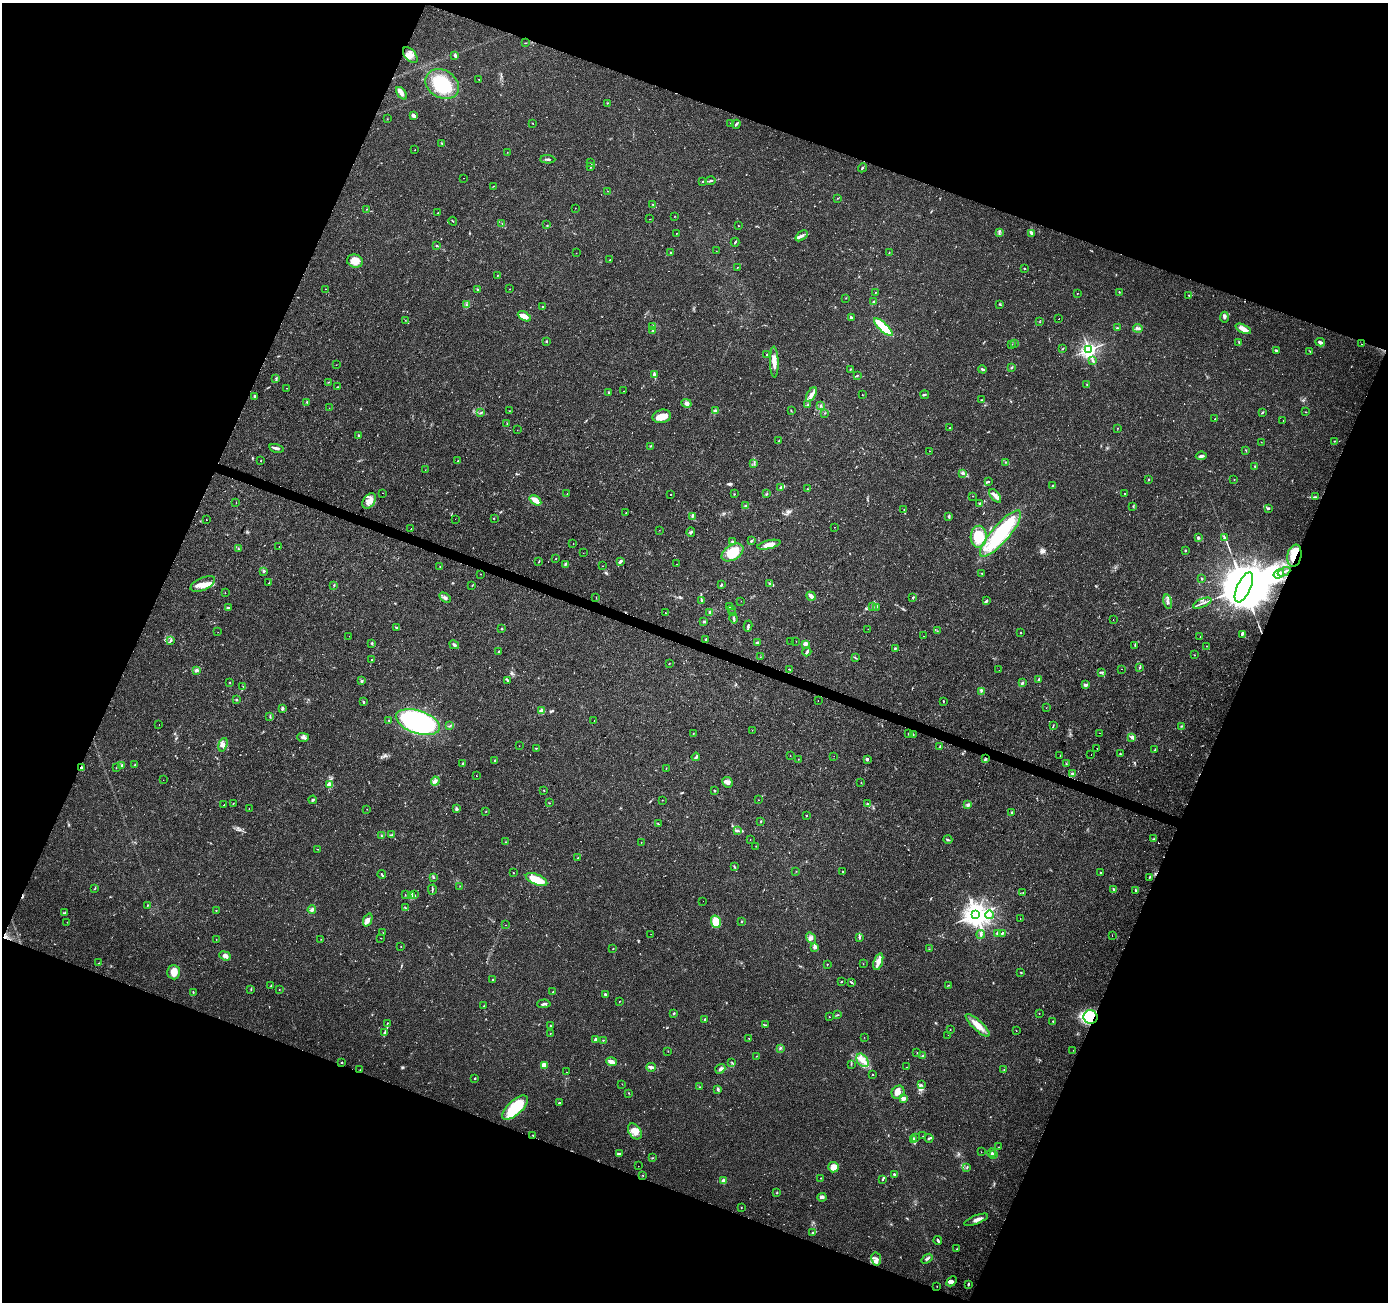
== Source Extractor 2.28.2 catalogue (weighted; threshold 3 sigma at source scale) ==
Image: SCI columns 1-5544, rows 210-5409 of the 5551 x 5684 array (HDU 1 of 3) = the unmasked area's bounding box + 8 px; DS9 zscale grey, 4 x 4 block average (1 PNG px = mean of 4 x 4 image px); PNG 1390 x 1304 px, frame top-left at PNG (2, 3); each listed source drawn as its Kron ellipse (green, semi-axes under 4 px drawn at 4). Shown black and unused: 42% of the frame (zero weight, under 2 of 3 exposures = <1% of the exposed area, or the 3 px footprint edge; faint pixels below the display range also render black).
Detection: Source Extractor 2.28.2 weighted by HDU 2 'WHT'. Background 0.0336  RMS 0.0034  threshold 0.0155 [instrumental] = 3 sigma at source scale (4.5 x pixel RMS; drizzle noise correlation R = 1.50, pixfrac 1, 0.0396/0.0396 arcsec/px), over >= 5 px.
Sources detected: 606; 4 too faint to see at this stretch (4 x 4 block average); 4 inside a brighter object's white glare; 11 cosmic-ray / hot-pixel residue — neither listed nor drawn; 9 coinciding with a brighter row at this scale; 39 inside a brighter listed object's ellipse — not listed separately; of the other 539, all 500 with FLUX_AUTO >= 0.44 (the completeness limit of this list) listed and drawn (39 fainter detections not listed), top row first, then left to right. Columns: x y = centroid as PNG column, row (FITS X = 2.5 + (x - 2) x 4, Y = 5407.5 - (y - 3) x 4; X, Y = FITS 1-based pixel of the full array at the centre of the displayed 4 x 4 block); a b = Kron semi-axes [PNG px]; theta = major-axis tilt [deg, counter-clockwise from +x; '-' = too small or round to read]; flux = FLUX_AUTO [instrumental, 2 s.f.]
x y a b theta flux
525 43 2 2 - 0.86
410 55 9 5 -49 13
455 56 4 2 - 3.7
479 79 2 2 - 0.68
442 84 18 14 -32 97
401 93 7 4 -53 8.6
607 103 2 2 - 0.86
414 116 3 2 - 13
387 119 2 2 - 0.53
533 123 2 2 - 0.88
731 124 2 2 - 4.7
736 124 4 2 - 3.4
442 143 2 2 - 1.1
415 150 2 2 - 0.73
507 152 2 2 - 0.82
548 159 7 2 -4 3.4
591 163 2 2 - 0.69
591 167 2 2 - 0.84
862 168 5 2 - 2.2
463 178 2 2 - 3
703 181 3 2 - 1.9
710 181 5 2 - 3.5
493 186 2 2 - 0.59
608 191 2 2 - 0.7
837 198 2 2 - 0.51
653 205 3 2 - 1.6
575 208 2 2 - 0.83
367 209 2 2 - 0.53
438 213 2 2 - 1.2
675 216 2 2 - 0.68
649 219 2 2 - 0.62
453 221 4 2 - 1.1
502 223 2 2 - 0.59
547 225 2 2 - 0.74
738 225 2 2 - 0.78
999 232 4 2 - 2.5
676 233 2 2 - 0.94
1031 233 3 2 - 2
801 236 7 3 38 6.4
735 242 4 2 - 2.1
437 246 3 2 - 1.5
716 251 2 2 - 0.52
576 253 2 2 - 0.63
670 253 2 2 - 1.2
889 253 2 2 - 1.1
610 260 2 2 - 0.75
355 261 8 6 -13 21
737 267 2 2 - 0.69
1025 269 2 2 - 1.2
497 275 2 2 - 0.66
326 289 2 2 - 0.96
509 289 2 2 - 0.79
477 290 3 2 - 2.4
875 292 2 2 - 0.85
1119 292 2 2 - 0.99
1077 293 2 2 - 0.61
1189 295 3 2 - 1.2
846 298 2 2 - 0.78
873 302 2 2 - 1.6
1000 304 3 2 - 0.97
466 305 3 2 - 2.6
542 307 2 2 - 5.9
524 316 7 3 -28 19
851 317 3 2 - 2.7
1224 317 5 3 - 4.8
1059 319 2 2 - 3.5
405 320 2 2 - 0.52
1040 322 2 2 - 0.71
653 326 2 2 - 1
883 327 12 3 -43 81
1117 328 2 2 - 1.8
1138 328 5 2 - 3.4
1243 329 8 3 -25 21
653 330 3 2 - 1.6
546 342 2 2 - 1.9
1239 342 3 2 - 1.4
1320 342 5 2 - 5.5
1014 343 2 2 - 0.5
1012 344 2 2 - 0.56
1361 344 2 2 - 1.8
1063 349 2 2 - 1.1
1089 350 2 2 - 780
1276 351 4 2 - 2.2
1310 351 3 2 - 1.3
767 354 2 2 - 0.95
1093 360 4 2 - 2.9
774 362 15 4 -88 17
336 365 2 2 - 0.98
1011 368 3 2 - 1.5
850 369 2 2 - 0.86
982 369 4 2 - 3.5
654 374 3 3 - 2.6
858 375 3 2 - 1.1
276 378 2 2 - 1.1
328 382 2 2 - 0.65
1087 384 2 2 - 0.73
337 387 2 2 - 1.4
286 388 2 2 - 3.4
624 391 2 2 - 1.7
609 392 3 2 - 1.8
811 394 8 3 59 8
862 395 2 2 - 0.5
925 395 4 2 - 2.7
255 396 2 2 - 9.9
982 400 3 2 - 1.4
307 402 3 2 - 1.9
687 403 5 4 - 7.6
808 404 2 2 - 1.9
820 406 3 2 - 1.4
329 408 2 2 - 0.45
509 411 2 2 - 0.57
715 411 2 2 - 11
791 411 2 2 - 0.74
1306 412 2 2 - 0.92
481 413 2 2 - 1.4
825 413 2 2 - 0.89
1262 413 3 2 - 2.1
662 416 9 6 13 16
1215 419 2 2 - 3.6
1283 421 2 2 - 0.51
507 424 2 2 - 0.78
950 428 2 2 - 1.4
1117 428 2 2 - 0.61
517 430 2 2 - 1.2
358 436 3 2 - 1.8
779 441 3 2 - 4.2
1334 441 2 2 - 1.2
1261 442 2 2 - 0.47
650 446 2 2 - 1.2
276 448 7 2 -13 7
929 451 2 2 - 0.58
1246 451 2 2 - 0.91
1201 456 5 2 - 5.4
261 461 2 2 - 1.1
458 461 2 2 - 1.3
1005 462 2 2 - 0.65
754 463 2 2 - 1.7
1255 466 2 2 - 1.5
425 470 2 2 - 0.45
962 473 2 2 - 1.2
1148 479 2 2 - 1.3
1234 480 2 2 - 0.66
989 481 3 2 - 1
1052 486 4 2 - 1.8
781 487 4 2 - 2.8
807 489 2 2 - 1.3
382 493 2 2 - 1.7
1125 493 2 2 - 0.7
567 494 2 2 - 0.6
671 494 2 2 - 37
734 494 2 2 - 1.2
767 494 2 2 - 2.2
973 496 2 2 - 0.51
995 496 8 3 -52 7.9
1315 497 3 2 - 1.8
535 500 6 2 -34 27
369 501 8 5 55 15
236 502 2 2 - 0.58
980 503 3 2 - 2.2
746 506 3 2 - 2.9
1133 506 2 2 - 0.8
1268 508 2 2 - 4.2
904 509 2 2 - 0.75
626 513 2 2 - 1.1
692 516 3 2 - 2.1
949 516 4 2 - 2.9
494 518 2 2 - 0.78
455 519 2 2 - 1.2
206 520 2 2 - 0.52
834 527 2 2 - 0.81
411 529 2 2 - 2.1
659 530 2 2 - 0.49
691 532 5 2 - 3.2
1001 534 29 9 49 160
979 537 11 8 87 55
1198 538 2 2 - 13
1224 538 3 2 - 3.3
732 541 2 2 - 3.3
751 541 3 2 - 1.8
573 544 2 2 - 2
769 545 12 4 13 18
279 547 2 2 - 0.65
238 549 2 2 - 0.79
1185 550 2 2 - 1.5
732 552 12 7 33 60
583 553 2 2 - 0.94
1294 556 11 7 78 26
556 558 2 2 - 0.73
539 561 3 2 - 1.3
620 561 4 2 - 5.2
565 564 3 2 - 2.5
677 564 2 2 - 2.6
603 566 2 2 - 1.8
440 567 2 2 - 1.4
264 571 2 2 - 3.2
1284 572 6 2 25 3.8
481 574 2 2 - 1
982 574 2 2 - 1.2
1279 574 6 4 35 9.5
1202 579 3 2 - 1.5
269 583 2 2 - 0.9
770 583 2 2 - 0.84
203 584 13 6 24 19
334 585 2 2 - 1.4
472 585 2 2 - 0.97
721 585 2 2 - 6.8
1244 587 16 6 65 27000
225 593 2 2 - 0.62
811 596 5 3 - 9.8
913 597 3 2 - 2.2
445 598 6 3 -34 5
596 598 2 2 - 0.68
702 601 3 2 - 1.7
741 601 2 2 - 0.49
986 601 4 2 - 2.5
1168 602 7 2 -80 4.3
1202 603 10 2 22 5.3
729 607 3 3 - 2.8
872 607 3 2 - 1.8
876 607 2 2 - 1.2
228 608 3 2 - 3.9
732 609 2 2 - 0.75
709 612 2 2 - 1.4
665 613 2 2 - 1.6
733 613 2 2 - 1.2
734 618 5 2 - 4.2
1113 620 2 2 - 4.1
704 621 2 2 - 2.2
748 626 5 2 - 3.4
396 628 3 2 - 1.7
502 629 2 2 - 1.6
868 629 2 2 - 1.1
937 631 2 2 - 1.2
218 632 2 2 - 0.68
1021 633 2 2 - 1
1242 634 3 2 - 2.7
349 636 2 2 - 0.77
923 636 2 2 - 1.1
1200 637 2 2 - 0.7
706 639 2 2 - 3.1
171 640 3 3 - 3.5
791 641 2 2 - 2.7
796 641 2 2 - 0.55
757 642 3 2 - 2.6
372 643 3 2 - 1.9
805 644 4 3 - 6.9
454 645 5 3 - 3.5
1135 645 2 2 - 1.5
1207 646 2 2 - 0.48
895 649 4 2 - 2.2
499 652 3 2 - 1.5
807 652 5 2 - 4.3
1194 655 2 2 - 0.69
760 657 2 2 - 0.58
855 658 2 2 - 1.2
372 659 2 2 - 1.3
669 663 2 2 - 1
1140 667 2 2 - 1.1
789 669 2 2 - 0.7
1122 669 2 2 - 0.44
196 670 4 3 - 4.1
999 670 2 2 - 1.1
1102 672 4 2 - 2.5
1039 679 3 2 - 3
507 680 3 2 - 1.9
362 681 2 2 - 2.8
229 682 2 2 - 0.65
1022 683 3 2 - 2.9
1085 685 4 2 - 4.7
243 686 2 2 - 1.7
981 691 2 2 - 1.2
236 700 2 2 - 1.6
818 700 2 2 - 4
943 701 2 2 - 1.3
363 702 2 2 - 2.6
1046 708 2 2 - 0.45
282 709 3 2 - 3.2
542 711 2 2 - 22
270 716 3 2 - 1.6
389 720 2 2 - 0.8
594 721 2 2 - 1.2
418 722 23 11 -18 360
159 724 2 2 - 0.52
450 726 3 2 - 1.9
1053 726 4 2 - 1.7
1181 726 3 2 - 1.8
752 730 2 2 - 0.48
693 733 2 2 - 0.91
1099 733 2 2 - 2.2
908 734 3 2 - 2.4
913 735 3 2 - 1.4
303 737 6 3 -1 4.7
1132 737 4 3 - 4
223 745 7 3 73 6.3
519 746 2 2 - 0.54
940 746 3 2 - 1.7
536 748 2 2 - 1.1
1097 748 2 2 - 1.8
1155 750 4 2 - 2.9
1120 754 2 2 - 1.6
1091 755 2 2 - 1.8
790 756 2 2 - 0.63
834 756 2 2 - 1.5
1060 756 2 2 - 0.65
696 757 4 2 - 4.6
798 759 2 2 - 0.48
867 759 3 3 - 3.6
985 759 4 2 - 3.2
495 760 2 2 - 1.2
463 764 3 2 - 2.3
1066 764 2 2 - 1.1
122 765 3 3 - 2.9
135 765 2 2 - 3.9
81 768 3 2 - 6.8
116 768 2 2 - 0.78
666 768 2 2 - 1
1072 774 3 2 - 3.3
476 776 2 2 - 2.5
163 780 2 2 - 1.7
435 781 5 4 - 5.5
728 782 5 5 - 8.5
861 782 2 2 - 0.65
329 784 2 2 - 56
544 790 2 2 - 0.97
715 791 2 2 - 1.8
313 800 4 2 - 2.5
662 800 2 2 - 0.68
758 800 2 2 - 1.3
549 803 2 2 - 0.76
233 804 2 2 - 0.69
867 804 4 3 - 2.8
224 805 2 2 - 1.5
968 805 3 3 - 4.3
249 808 2 2 - 0.45
367 809 2 2 - 0.72
456 809 3 2 - 5.5
486 811 2 2 - 0.64
1012 813 3 2 - 2
806 815 2 2 - 1.2
760 821 2 2 - 0.7
658 824 2 2 - 0.89
738 830 3 2 - 2.6
391 835 3 2 - 1.7
381 836 2 2 - 1.1
750 839 2 2 - 0.64
1153 839 2 2 - 1.2
948 840 4 2 - 2.3
505 842 2 2 - 0.86
641 843 2 2 - 0.56
756 846 2 2 - 0.64
318 849 3 2 - 1.1
578 858 2 2 - 1.9
735 867 2 2 - 0.79
796 871 2 2 - 0.61
843 871 2 2 - 0.85
513 873 2 2 - 1.7
1100 873 2 2 - 1.3
382 875 4 2 - 1.9
434 877 2 2 - 2.2
1149 877 4 2 - 1.9
537 880 11 5 -23 51
460 886 2 2 - 0.73
95 889 2 2 - 0.55
432 890 5 2 - 2.2
1113 890 3 2 - 1.6
1136 890 2 2 - 1.4
1023 893 2 2 - 0.68
405 894 2 2 - 0.6
414 895 3 2 - 2
411 896 3 3 - 3.4
703 901 2 2 - 0.63
147 905 2 2 - 0.93
405 908 4 2 - 1.7
312 909 4 3 - 5.9
216 910 2 2 - 0.7
64 913 4 3 - 2.7
976 915 4 4 - 2300
990 915 4 3 - 5.4
1020 918 2 2 - 2.6
368 920 7 3 67 9.3
741 921 2 2 - 1.2
67 922 2 2 - 0.48
716 922 6 5 - 33
505 925 2 2 - 0.94
383 933 2 2 - 0.53
997 933 3 2 - 3.2
1002 933 3 2 - 2.3
651 934 2 2 - 0.54
981 934 4 3 - 4
1112 936 2 2 - 0.6
859 937 4 2 - 2.4
381 938 2 2 - 0.59
811 938 6 4 -55 6.4
216 939 2 2 - 0.44
321 939 2 2 - 0.5
401 947 2 2 - 0.51
815 947 2 2 - 23
613 949 2 2 - 0.91
929 949 2 2 - 0.54
225 956 6 4 -21 9.3
878 962 9 4 72 13
99 963 2 2 - 1.2
827 964 2 2 - 1.3
863 964 2 2 - 0.52
174 972 7 6 - 19
1021 973 2 2 - 1.2
493 979 2 2 - 1.8
841 981 2 2 - 1.4
851 982 3 2 - 1.9
948 985 2 2 - 0.78
271 986 3 2 - 1.4
251 989 3 2 - 1.4
279 990 2 2 - 0.63
193 992 2 2 - 1.3
553 992 2 2 - 1.4
605 994 4 2 - 2.9
619 1002 2 2 - 0.76
544 1004 6 2 3 3.1
484 1006 2 2 - 0.88
674 1013 2 2 - 2.2
1039 1014 2 2 - 0.48
837 1015 2 2 - 1.2
829 1016 2 2 - 0.74
1090 1017 7 6 - 81
704 1020 3 2 - 2.8
1053 1021 2 2 - 0.86
387 1023 2 2 - 1.1
765 1025 3 2 - 1.7
978 1025 15 5 -43 22
550 1026 2 2 - 1.2
950 1029 2 2 - 0.83
1016 1031 2 2 - 0.72
384 1033 3 2 - 5.4
550 1034 2 2 - 0.85
948 1035 2 2 - 0.57
864 1037 2 2 - 0.46
595 1039 3 2 - 3
749 1039 2 2 - 0.68
603 1040 2 2 - 1.2
780 1048 3 2 - 2.3
1073 1050 2 2 - 1.7
668 1051 2 2 - 0.47
917 1053 2 2 - 0.82
756 1056 2 2 - 0.75
923 1056 3 2 - 1.7
862 1060 7 5 -53 16
342 1062 2 2 - 1.7
611 1062 5 3 - 12
732 1062 2 2 - 1.2
851 1064 2 2 - 0.7
544 1065 3 3 - 21
651 1067 4 4 - 5.1
906 1067 2 2 - 0.61
720 1069 5 3 - 5
360 1070 2 2 - 0.89
1004 1070 2 2 - 1.1
566 1072 2 2 - 0.5
873 1075 2 2 - 0.84
475 1078 2 2 - 1.3
622 1084 2 2 - 0.46
922 1085 2 2 - 1.1
699 1087 2 2 - 0.84
718 1089 3 2 - 3.6
898 1092 7 6 - 12
629 1093 2 2 - 1.3
903 1098 4 2 - 6.4
559 1103 2 2 - 2.6
515 1108 16 7 43 96
635 1131 9 6 -56 22
533 1135 2 2 - 1.6
923 1136 2 2 - 0.52
915 1138 2 2 - 1.8
929 1138 4 2 - 2.6
913 1140 2 2 - 1.6
999 1147 2 2 - 0.81
981 1152 2 2 - 1.8
992 1153 4 2 - 3.2
619 1154 4 2 - 5.5
994 1155 3 2 - 2.3
653 1158 2 2 - 0.75
638 1166 2 2 - 0.83
833 1167 5 5 - 15
967 1167 3 2 - 1.5
894 1174 2 2 - 2.7
643 1175 2 2 - 1.1
821 1178 3 2 - 0.77
883 1179 3 2 - 1.5
723 1181 2 2 - 45
777 1193 2 2 - 0.77
822 1197 4 3 - 5.4
741 1207 3 2 - 0.76
976 1220 12 3 21 11
813 1233 2 2 - 3.5
938 1240 4 2 - 3.1
957 1249 2 2 - 1.1
876 1259 7 5 -79 8.6
927 1259 6 2 37 3.7
952 1281 6 4 45 6
968 1284 3 2 - 2.8
937 1286 2 2 - 0.46
Overlapping masked pixels (flux is a lower limit): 4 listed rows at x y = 1294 556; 1244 587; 81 768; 1090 1017
Diffuse or blended objects may show on this block-average render without a row.